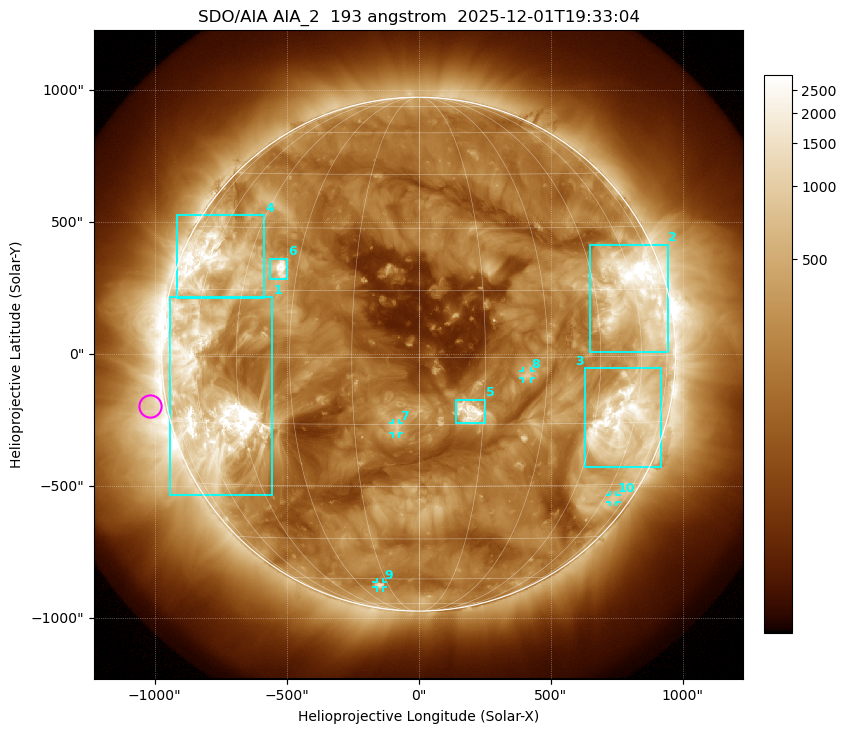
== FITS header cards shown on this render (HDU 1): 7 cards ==
TELESCOP= 'SDO/AIA '           / For AIA: SDO/AIA
INSTRUME= 'AIA_2   '           / For AIA: AIA_ATA1, AIA_ATA2, AIA_ATA3 or AIA_AT
WAVELNTH=                  193 / [angstrom] Wavelength
WAVEUNIT= 'angstrom'           / Wavelength unit: angstrom
DATE-OBS= '2025-12-01T19:33:04.843' / [ISO] Date when observation started; ISO 8
CTYPE1  = 'HPLN-TAN'           / CTYPE1: HPLN
CTYPE2  = 'HPLT-TAN'           / CTYPE2: HPLT

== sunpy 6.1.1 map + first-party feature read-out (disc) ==
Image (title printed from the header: SDO/AIA AIA_2  193 angstrom  2025-12-01T19:33:04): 1024 x 1024 px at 2.4 arcsec/px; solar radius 974 arcsec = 406 px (full disc in frame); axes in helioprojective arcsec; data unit not stated in the header (colour bar unlabelled)
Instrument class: DISC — disc imager (sunpy class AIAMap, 193 A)
Bright regions (active regions / flare kernels): reference = the median radial profile (limb darkening/brightening removed); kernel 9 px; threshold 5 sigma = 524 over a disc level ~193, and >= 1.15x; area >= 12 px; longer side >= 10 px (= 24 arcsec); searched inside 0.97 R_sun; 10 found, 10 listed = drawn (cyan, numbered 1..; 4 of them under ~33 arcsec drawn as corner ticks so the feature stays visible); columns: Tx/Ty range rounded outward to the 5 arcsec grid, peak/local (2 s.f.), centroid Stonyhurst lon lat
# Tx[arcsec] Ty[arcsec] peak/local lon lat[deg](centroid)
1 -945..-555 -535..215 24 -56 -10
2 650..945 5..415 20 +59 +14
3 630..920 -430..-50 12 +55 -15
4 -915..-585 210..525 15 -58 +21
5 140..255 -265..-170 16 +12 -12
6 -565..-495 280..365 16 -35 +20
7 -95..-75 -300..-260 5.2 -5 -16
8 395..425 -90..-65 5.5 +25 -4
9 -160..-135 -885..-865 5.2 -19 -63
10 725..750 -560..-535 3.2 +65 -34
Off-limb structures (1.02-1.3 R_sun): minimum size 162 px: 2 found; the strongest spans PA ~65..135 deg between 1.02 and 1.3 R_sun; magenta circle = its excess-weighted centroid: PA ~100 deg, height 1.07 R_sun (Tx ~-1020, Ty ~-195 arcsec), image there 2.8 x the reference